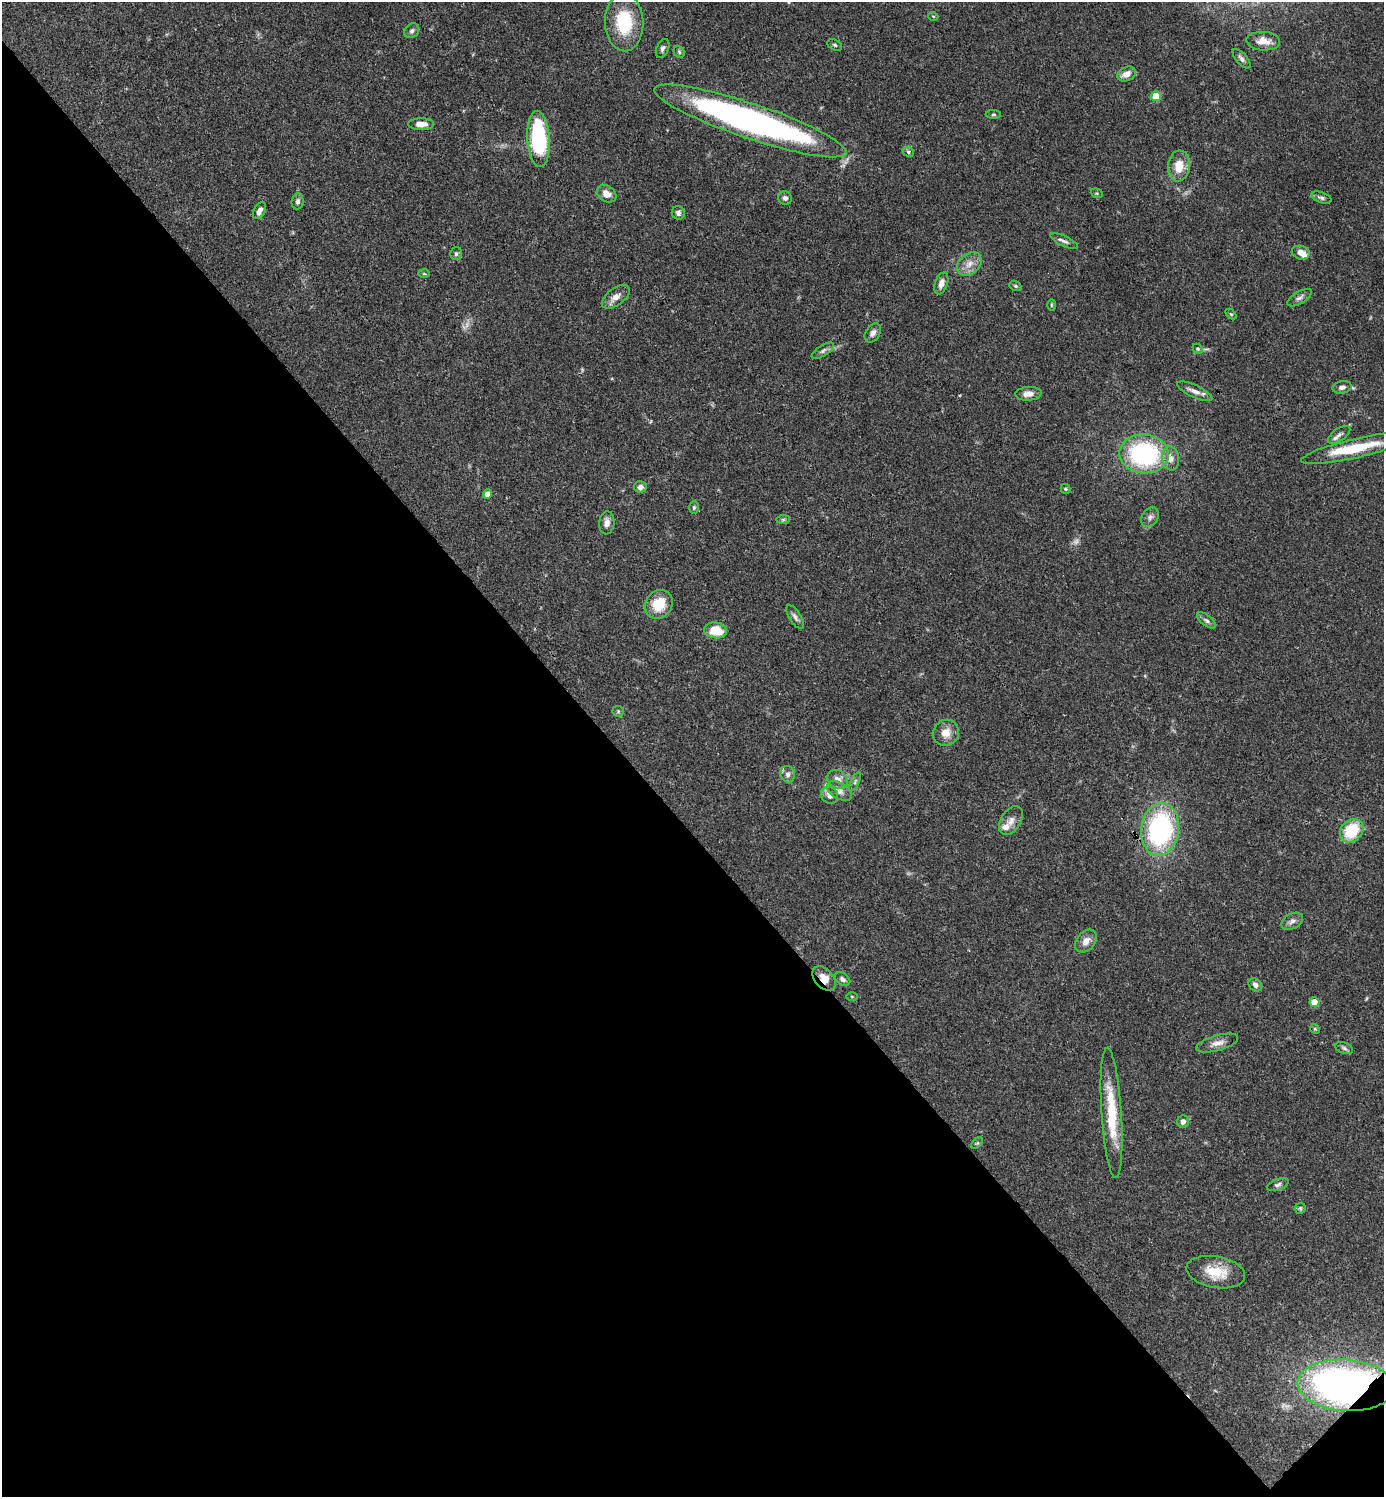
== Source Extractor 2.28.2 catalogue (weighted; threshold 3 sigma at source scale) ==
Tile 14 of 4 x 4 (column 2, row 4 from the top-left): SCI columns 1682-3063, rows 2-1496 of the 5984 x 5985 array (HDU 1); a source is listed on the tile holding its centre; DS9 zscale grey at full resolution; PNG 1386 x 1499 px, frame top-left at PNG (2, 2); each listed source drawn as its Kron ellipse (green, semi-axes under 4 px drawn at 4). Shown black and unused: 45% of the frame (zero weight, under 3 of 4 exposures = <1% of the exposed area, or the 3 px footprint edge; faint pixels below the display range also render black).
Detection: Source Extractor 2.28.2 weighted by HDU 2 'WHT'; one run over the whole footprint, this tile lists its part. Background 0.0386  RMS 0.0026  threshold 0.0118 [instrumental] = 3 sigma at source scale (4.5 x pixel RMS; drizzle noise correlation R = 1.50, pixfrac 1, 0.05/0.05 arcsec/px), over >= 5 px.
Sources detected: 88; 2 too faint to see at this stretch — neither listed nor drawn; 4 inside a brighter listed object's ellipse — not listed separately; the other 82 listed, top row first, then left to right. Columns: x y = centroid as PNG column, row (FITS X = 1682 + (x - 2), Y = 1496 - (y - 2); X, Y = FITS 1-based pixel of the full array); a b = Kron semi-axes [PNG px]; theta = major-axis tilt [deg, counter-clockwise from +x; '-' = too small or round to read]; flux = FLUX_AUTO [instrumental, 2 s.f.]
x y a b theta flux
933 16 5 3 - 0.23
624 22 29 19 -88 14
412 31 8 6 44 0.74
1263 41 17 9 -4 2.9
835 45 8 5 -27 0.5
663 49 10 6 66 0.78
679 52 6 5 - 0.42
1242 59 12 5 -48 0.92
1127 74 9 7 26 1.9
1156 96 5 5 - 8.1
993 115 8 4 1 0.39
750 121 101 17 -19 110
421 124 13 6 0 2.3
539 139 28 11 -86 27
908 152 6 5 - 0.51
1179 166 15 11 85 4.6
1097 193 6 4 -20 0.35
607 194 10 8 -33 2.4
785 198 7 6 - 0.95
1321 198 11 5 -20 0.81
298 201 8 6 82 0.87
259 211 9 5 60 1.4
678 213 7 6 - 0.81
1064 241 15 5 -25 1
1301 253 9 6 -16 1.9
456 254 6 5 - 0.61
969 264 14 10 42 2.4
424 274 6 4 -2 0.32
941 283 11 6 71 1.6
1015 286 6 4 -20 0.39
616 297 16 8 37 2
1300 298 14 6 30 1.1
1051 305 6 4 -90 0.28
1231 314 6 4 -44 0.31
873 333 10 7 55 1.2
1198 349 6 4 -45 0.39
823 351 13 5 32 0.93
1342 387 9 6 13 1.1
1195 391 19 6 -25 1.7
1028 394 13 6 4 1.9
1339 435 13 6 35 1.1
1356 448 56 9 13 11
1144 454 24 19 -4 36
1171 458 12 8 -82 1.8
640 487 6 6 - 1.1
1065 489 5 5 - 0.42
488 494 5 4 - 2.3
694 508 6 5 - 0.4
1150 517 10 7 59 1
783 520 7 4 1 0.4
607 523 11 7 84 1.7
659 604 15 13 51 6.9
795 617 13 6 -58 1
1207 620 11 5 -37 0.78
715 630 11 8 -10 6.6
618 711 5 5 - 0.43
946 733 13 12 - 2.9
788 774 8 7 - 1.1
838 779 11 9 -35 1.9
855 782 10 4 64 0.62
839 791 14 8 -30 1.6
830 795 9 8 - 1.5
1011 821 16 10 58 2
1160 829 26 19 82 43
1352 831 13 10 46 11
1292 921 11 7 29 1.2
1086 941 13 9 48 2
824 978 14 9 -49 3.1
843 979 8 6 -35 0.82
1255 985 7 6 - 1
852 996 5 3 - 0.26
1314 1002 5 5 - 5.9
1315 1029 5 4 - 0.31
1217 1043 22 7 16 2.1
1344 1048 9 5 -22 0.68
1112 1113 65 10 -86 13
1183 1121 6 5 - 1.2
977 1143 7 4 44 0.36
1278 1185 11 5 21 0.77
1300 1208 6 5 - 0.39
1216 1272 30 15 -10 7
1346 1385 48 26 -4 150
Overlapping masked pixels (flux is a lower limit): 2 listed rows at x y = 824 978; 1346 1385